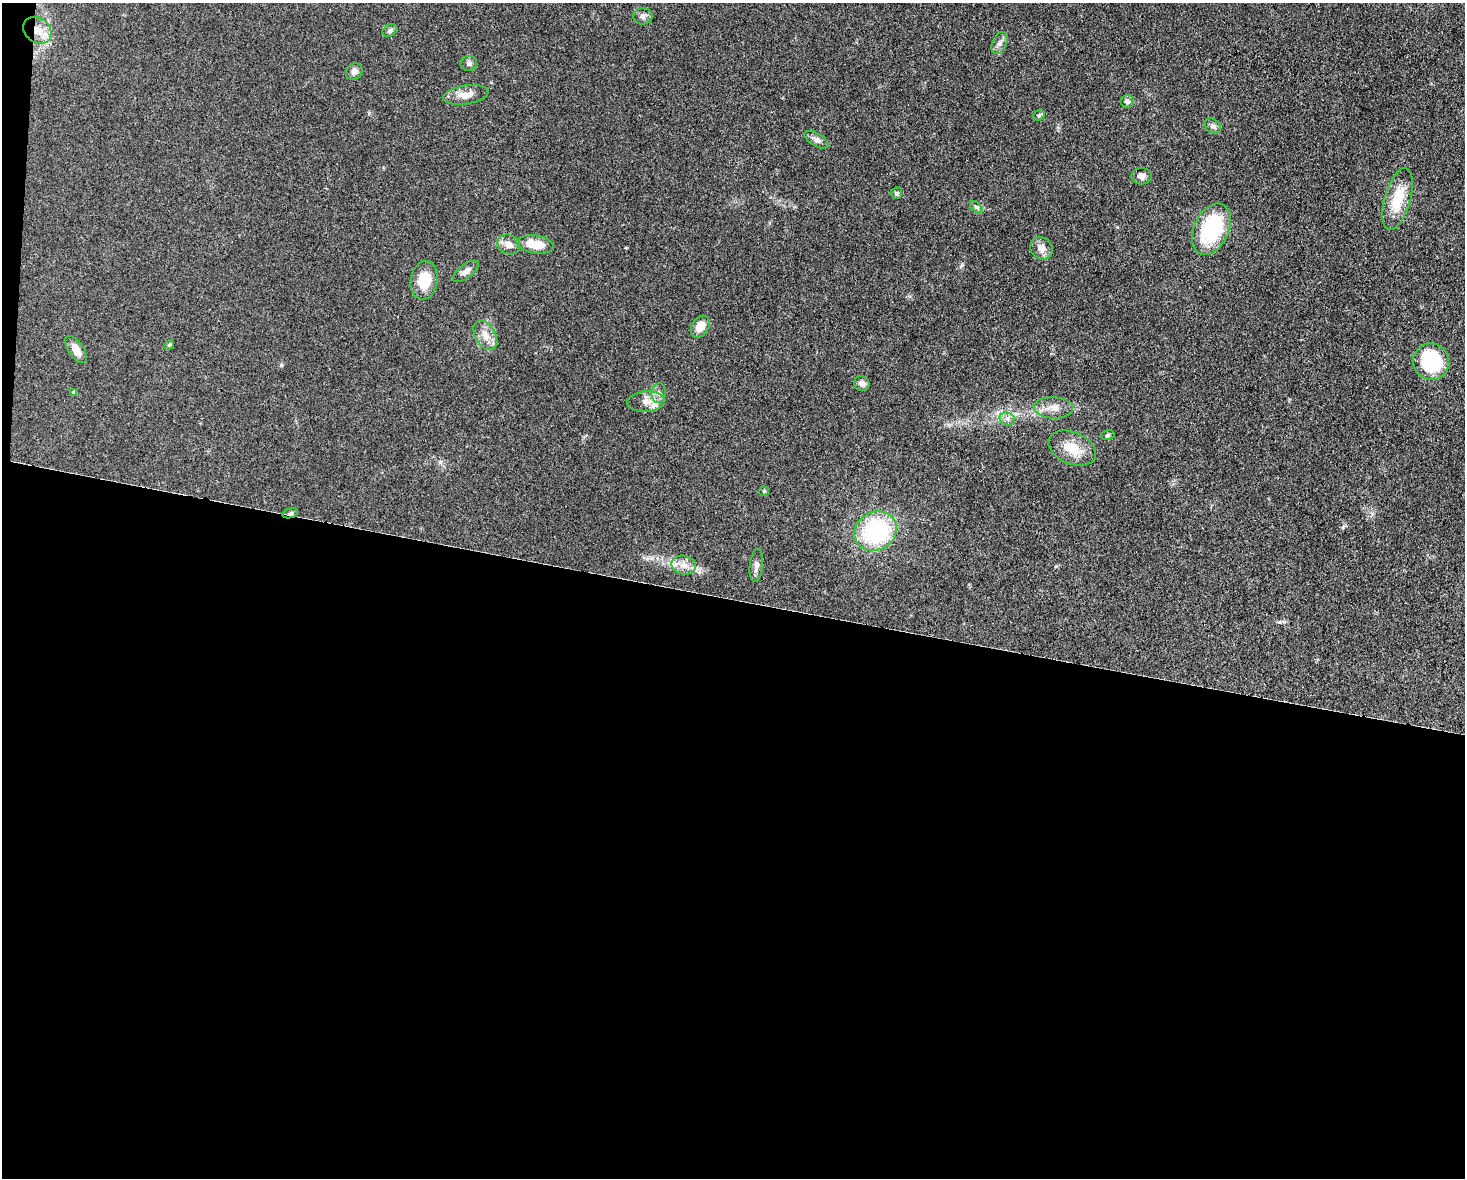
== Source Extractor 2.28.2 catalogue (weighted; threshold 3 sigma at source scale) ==
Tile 10 of 3 x 4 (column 1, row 4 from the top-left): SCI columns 227-1689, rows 1-1176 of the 4727 x 4704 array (HDU 1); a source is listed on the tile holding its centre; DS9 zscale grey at full resolution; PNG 1467 x 1180 px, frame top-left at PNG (2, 3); each listed source drawn as its Kron ellipse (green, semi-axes under 4 px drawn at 4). Shown black and unused: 50% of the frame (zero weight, under 3 of 4 exposures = <1% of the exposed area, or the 3 px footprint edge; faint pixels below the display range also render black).
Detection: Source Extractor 2.28.2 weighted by HDU 2 'WHT'; one run over the whole footprint, this tile lists its part. Background 0.0756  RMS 0.0062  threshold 0.028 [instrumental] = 3 sigma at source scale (4.5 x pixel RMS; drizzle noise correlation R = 1.50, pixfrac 1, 0.05/0.05 arcsec/px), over >= 5 px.
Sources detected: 40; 1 inside a brighter listed object's ellipse — not listed separately; the other 39 listed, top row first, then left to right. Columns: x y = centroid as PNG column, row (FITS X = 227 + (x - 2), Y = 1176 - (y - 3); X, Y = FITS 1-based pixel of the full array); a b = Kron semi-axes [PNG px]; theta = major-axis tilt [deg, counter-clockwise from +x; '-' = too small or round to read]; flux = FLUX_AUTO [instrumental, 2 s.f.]
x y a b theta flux
643 16 9 8 - 2.4
37 30 15 12 -39 9.2
390 30 7 6 - 1.6
999 43 12 7 64 3
469 63 8 7 - 1.8
354 71 9 7 48 2.5
466 95 23 9 9 6.5
1127 101 6 6 - 1.9
1039 115 6 5 - 1.1
1213 126 9 6 -39 2.2
816 140 13 6 -30 2.6
1142 176 10 8 -1 3
897 193 6 5 - 0.93
1398 199 32 13 74 18
976 207 8 4 -44 1.3
1211 229 27 17 65 47
535 244 18 9 -7 13
509 245 11 9 -30 4.5
1041 248 12 10 -45 4.2
466 271 15 7 38 3.2
424 280 19 13 81 15
700 327 12 8 59 7.2
485 335 16 10 -60 6.2
169 345 5 4 - 0.82
76 349 15 7 -55 5.9
1431 362 18 18 - 46
862 384 8 7 - 2.8
74 392 4 4 - 1.6
659 393 10 7 83 2.8
646 402 19 10 3 6.3
1053 408 20 10 -3 6.3
1007 419 8 6 -23 2.3
1108 435 7 5 15 1
1072 448 25 16 -23 13
764 491 5 4 - 0.69
290 513 8 4 18 1.3
876 531 22 19 30 68
684 565 12 9 -14 5.2
756 565 17 6 84 3
Overlapping masked pixels (flux is a lower limit): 2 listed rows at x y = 37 30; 290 513
Unlisted compact peaks at least as high as the median listed source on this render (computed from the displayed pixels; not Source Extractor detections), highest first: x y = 281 365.